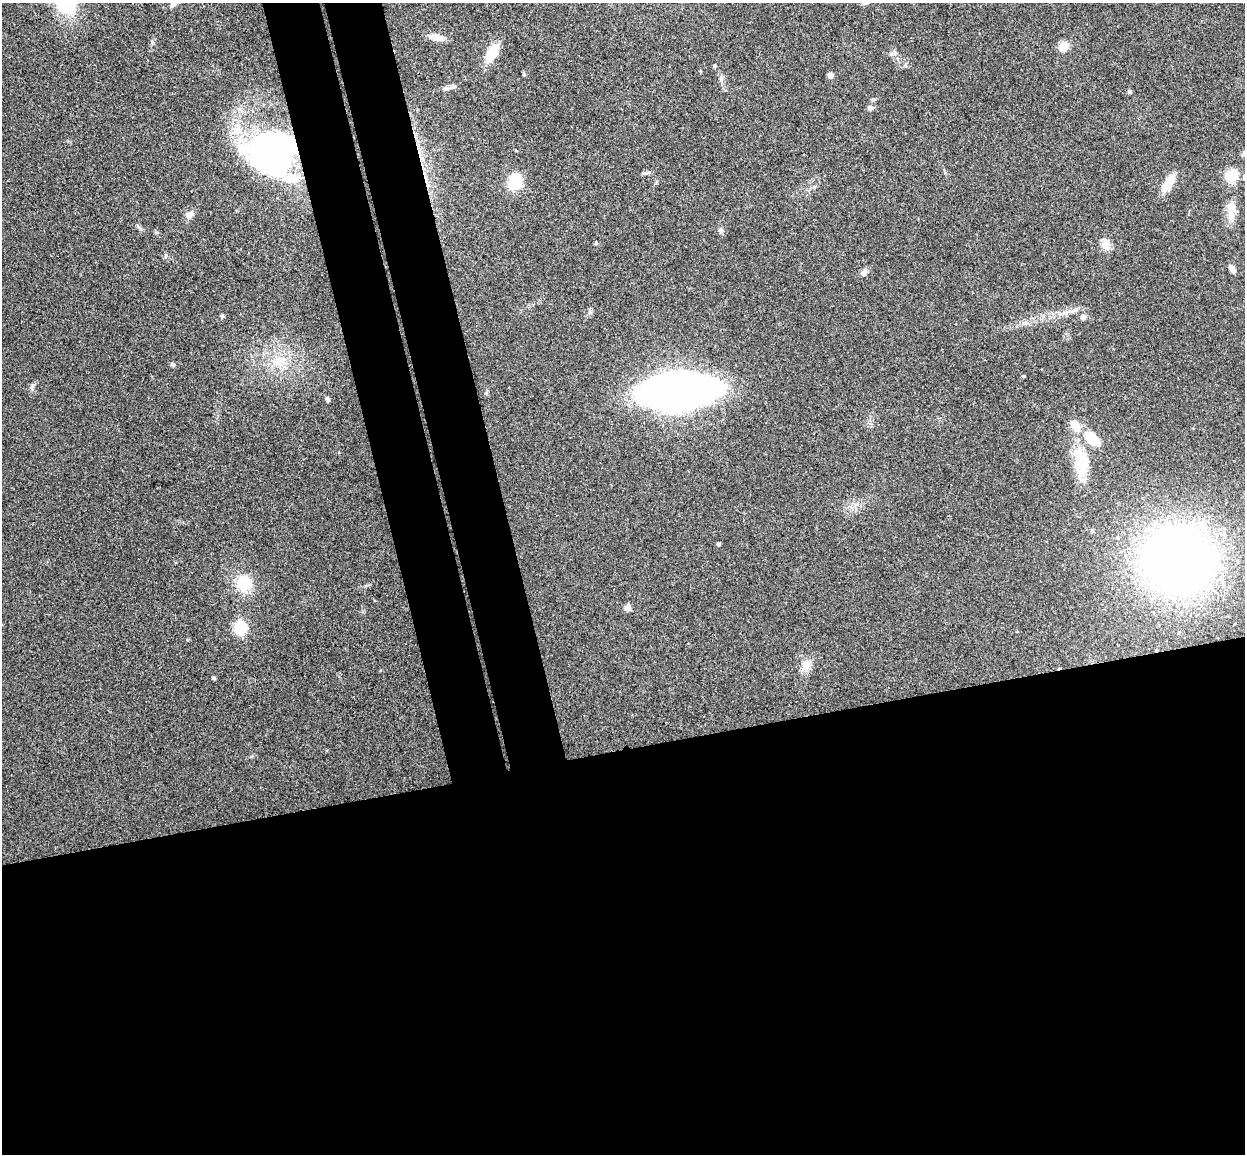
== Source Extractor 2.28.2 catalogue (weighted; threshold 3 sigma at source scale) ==
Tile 15 of 4 x 4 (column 3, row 4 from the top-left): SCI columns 2545-3787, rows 153-1304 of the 5088 x 5029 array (HDU 1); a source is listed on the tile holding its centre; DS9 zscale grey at full resolution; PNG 1247 x 1156 px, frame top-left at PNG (2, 3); no overlay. Shown black and unused: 41% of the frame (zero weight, under 3 of 4 exposures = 6% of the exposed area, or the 3 px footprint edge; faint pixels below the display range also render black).
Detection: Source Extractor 2.28.2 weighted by HDU 2 'WHT'; one run over the whole footprint, this tile lists its part. Background 0.0709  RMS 0.0075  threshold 0.0339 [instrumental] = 3 sigma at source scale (4.5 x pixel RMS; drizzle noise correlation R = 1.50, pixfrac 1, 0.05/0.05 arcsec/px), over >= 5 px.
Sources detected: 44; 3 inside a brighter listed object's ellipse — not listed separately; the other 41 listed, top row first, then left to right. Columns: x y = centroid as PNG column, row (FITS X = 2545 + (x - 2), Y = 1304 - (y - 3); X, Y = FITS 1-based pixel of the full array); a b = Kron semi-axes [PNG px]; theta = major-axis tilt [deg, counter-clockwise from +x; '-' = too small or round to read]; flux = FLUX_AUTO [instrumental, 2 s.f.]
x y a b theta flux
865 3 8 4 22 1.2
174 4 10 6 29 2.4
438 38 18 8 -12 6.5
1064 46 13 11 -90 5.5
492 52 24 10 56 14
714 66 4 4 - 1.1
700 71 4 3 - 0.64
524 75 5 3 - 0.69
830 75 6 5 - 3.6
453 87 12 5 11 2.5
1129 91 5 5 - 1.5
871 108 8 7 - 2.2
271 153 41 37 -1 240
646 173 11 4 9 1.6
1231 175 18 15 0 11
515 182 18 15 79 22
1168 183 21 9 57 13
189 214 11 8 24 3.9
1231 217 11 8 82 5.9
721 230 7 6 - 1.9
596 243 4 4 - 1.1
1106 245 14 10 -80 6.5
1232 268 10 6 -58 3.4
863 273 9 7 28 3.1
222 316 4 4 - 1.5
1083 317 8 7 - 2.3
279 361 13 12 - 11
173 364 5 4 - 1.8
1024 376 4 3 - 0.75
32 387 8 5 71 1.7
677 392 59 25 6 560
327 400 5 4 - 2.5
1076 426 15 9 -58 10
1081 465 34 19 -90 25
719 544 4 3 - 1.2
1178 560 73 65 -12 460
244 583 17 16 - 23
628 608 8 7 - 3.4
241 628 6 6 - 88
806 665 15 11 71 7.2
214 678 4 4 - 1.2
Overlapping masked pixels (flux is a lower limit): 1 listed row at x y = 271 153
Isophote crosses this tile's border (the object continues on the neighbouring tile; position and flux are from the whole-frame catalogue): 2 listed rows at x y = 865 3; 174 4
Unlisted compact peaks at least as high as the median listed source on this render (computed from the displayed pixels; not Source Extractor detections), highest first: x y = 486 393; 152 42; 1026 323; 590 312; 166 255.